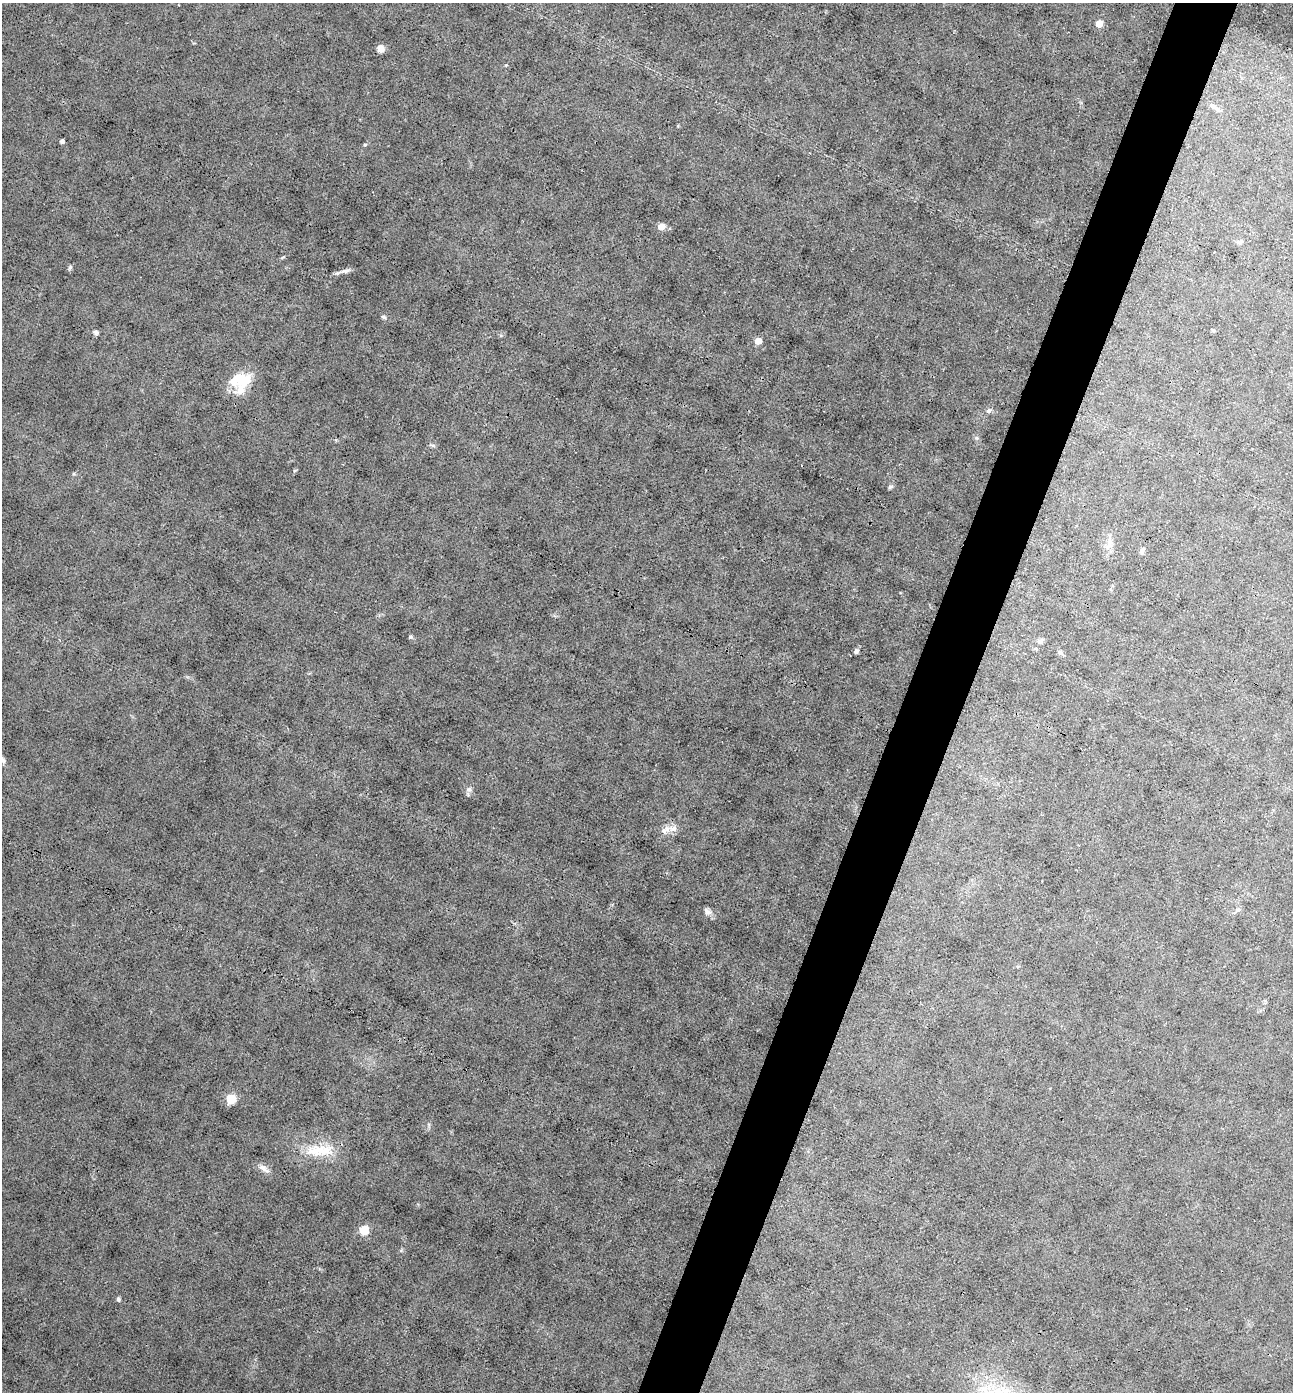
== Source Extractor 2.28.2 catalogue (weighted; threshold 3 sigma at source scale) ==
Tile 10 of 4 x 4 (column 2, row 3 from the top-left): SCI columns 1564-2854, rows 1392-2781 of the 5574 x 5562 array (HDU 1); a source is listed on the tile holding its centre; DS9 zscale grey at full resolution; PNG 1295 x 1394 px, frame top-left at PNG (2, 3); no overlay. Shown black and unused: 5% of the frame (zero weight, under 3 of 4 exposures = <1% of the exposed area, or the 3 px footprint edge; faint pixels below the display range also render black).
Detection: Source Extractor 2.28.2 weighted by HDU 2 'WHT'; one run over the whole footprint, this tile lists its part. Background 0.0533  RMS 0.0068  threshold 0.0304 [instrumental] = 3 sigma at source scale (4.5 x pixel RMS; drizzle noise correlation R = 1.50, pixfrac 1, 0.05/0.05 arcsec/px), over >= 5 px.
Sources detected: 34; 1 inside a brighter object's white glare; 1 cosmic-ray / hot-pixel residue — not listed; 1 inside a brighter listed object's ellipse — not listed separately; the other 31 listed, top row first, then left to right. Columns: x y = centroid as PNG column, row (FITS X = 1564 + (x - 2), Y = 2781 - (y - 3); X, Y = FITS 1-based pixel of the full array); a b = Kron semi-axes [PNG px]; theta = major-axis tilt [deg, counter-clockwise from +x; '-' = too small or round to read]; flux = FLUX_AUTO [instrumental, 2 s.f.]
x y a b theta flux
1099 24 5 5 - 11
381 49 8 7 - 3.8
1214 107 17 5 -33 3.4
62 141 4 4 - 1.9
365 145 5 4 - 0.71
661 227 5 5 - 10
1239 242 7 4 33 1.2
70 267 6 5 - 1.1
344 271 18 5 10 3
384 317 7 5 -27 1.1
1213 330 5 4 - 1
96 332 7 5 77 1.5
758 341 5 5 - 8.3
239 379 22 16 26 20
989 411 6 6 - 1.6
890 487 8 5 20 1.1
1110 542 7 4 90 2.1
1143 549 7 6 - 1.6
411 637 6 4 19 0.99
1040 641 8 6 28 2
856 651 5 5 - 1.8
1060 652 6 5 - 1.6
3 761 8 5 -78 1.5
469 789 9 4 -1 1.5
665 830 15 8 34 5.1
708 912 11 7 -29 2.9
231 1099 6 5 - 35
319 1150 41 15 2 21
264 1168 17 7 -36 3.8
364 1230 6 5 - 31
118 1299 6 5 - 1.3